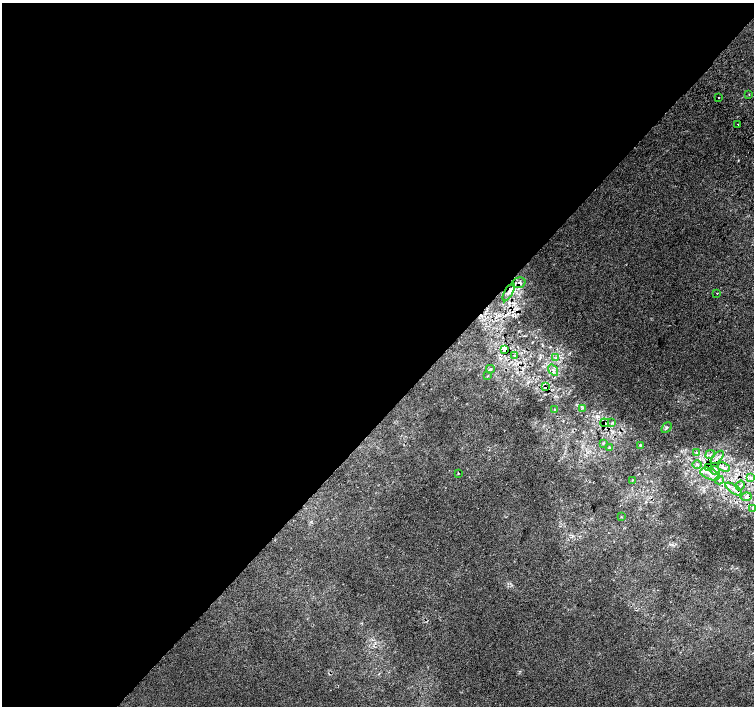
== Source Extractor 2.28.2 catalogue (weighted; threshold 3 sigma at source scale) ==
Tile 5 of 4 x 4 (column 1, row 2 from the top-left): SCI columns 36-1538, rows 3080-4486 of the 6074 x 6092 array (HDU 1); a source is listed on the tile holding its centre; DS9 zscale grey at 2 x 2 block average (1 PNG px = mean of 2 x 2 image px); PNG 756 x 708 px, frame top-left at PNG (2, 3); each listed source drawn as its Kron ellipse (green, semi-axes under 4 px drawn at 4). Shown black and unused: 59% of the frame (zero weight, under 2 of 3 exposures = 2% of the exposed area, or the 3 px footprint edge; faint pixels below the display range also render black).
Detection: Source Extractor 2.28.2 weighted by HDU 2 'WHT'; one run over the whole footprint, this tile lists its part. Background 2.66e-04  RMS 0.0069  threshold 0.0311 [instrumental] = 3 sigma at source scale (4.5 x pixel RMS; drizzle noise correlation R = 1.50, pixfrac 1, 0.0396/0.0396 arcsec/px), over >= 5 px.
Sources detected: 49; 6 cosmic-ray / hot-pixel residue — neither listed nor drawn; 5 inside a brighter listed object's ellipse — not listed separately; the other 38 listed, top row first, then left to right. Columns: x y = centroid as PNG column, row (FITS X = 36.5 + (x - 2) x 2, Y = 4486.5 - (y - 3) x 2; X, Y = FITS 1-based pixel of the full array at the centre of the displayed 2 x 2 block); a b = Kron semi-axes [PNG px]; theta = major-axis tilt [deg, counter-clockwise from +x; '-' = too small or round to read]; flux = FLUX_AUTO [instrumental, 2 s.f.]
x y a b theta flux
749 95 2 2 - 0.94
719 98 2 2 - 4.1
738 125 2 2 - 4.2
519 283 7 5 16 4.6
509 292 10 3 61 6
717 294 2 2 - 2
505 350 4 3 - 33
515 356 3 3 - 2.1
556 357 3 2 - 1.5
490 369 4 3 - 2
553 370 6 3 -56 3.4
487 376 3 2 - 0.87
545 387 3 2 - 22
582 408 3 2 - 0.95
555 409 3 2 - 2
605 423 4 3 - 2
612 423 4 3 - 1.5
666 428 6 3 47 2.4
603 443 3 2 - 1.6
640 445 3 3 - 1.4
609 448 3 2 - 1
697 453 3 3 - 7.1
710 454 5 2 - 1.9
717 457 8 2 45 4.4
697 464 4 2 - 1.9
724 467 6 2 -24 3.1
708 468 2 2 - 2.6
715 470 5 4 - 3.6
458 473 2 2 - 0.84
710 474 10 5 -21 9.3
750 477 3 3 - 2.4
632 480 3 2 - 0.92
719 480 4 3 - 2.3
740 486 5 3 - 2.8
734 489 9 3 -34 6.6
746 497 5 3 - 3.2
753 508 3 3 - 1.5
621 517 3 2 - 1
Overlapping masked pixels (flux is a lower limit): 6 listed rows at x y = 519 283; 509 292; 505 350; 545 387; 605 423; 708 468
Isophote crosses this tile's border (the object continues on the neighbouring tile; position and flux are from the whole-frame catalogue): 1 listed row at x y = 753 508
Diffuse or blended objects may show on this block-average render without a row.